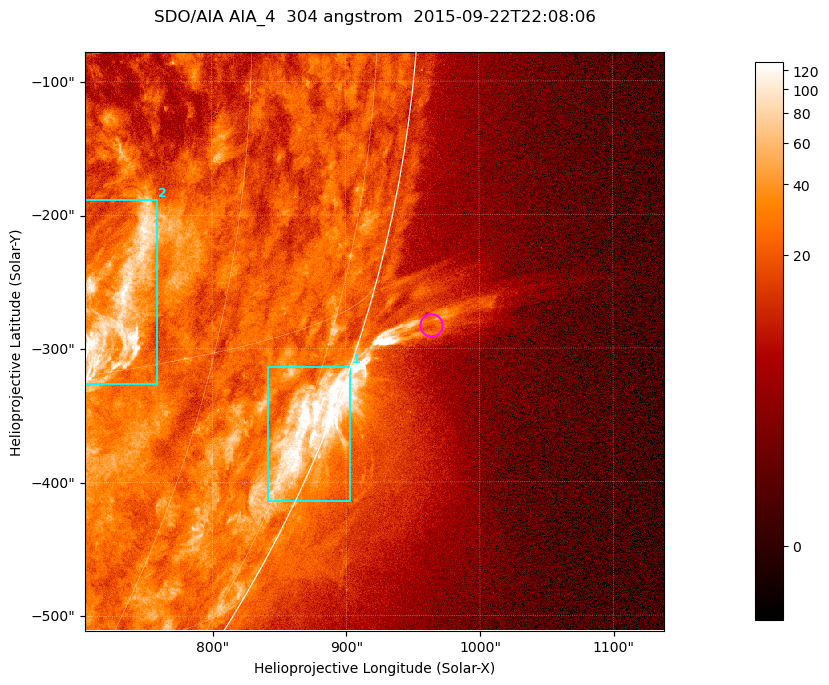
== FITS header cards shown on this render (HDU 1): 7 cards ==
TELESCOP= 'SDO/AIA '           / For AIA: SDO/AIA
INSTRUME= 'AIA_4   '           / For AIA: AIA_ATA1, AIA_ATA2, AIA_ATA3 or AIA_AT
WAVELNTH=                  304 / [angstrom] Wavelength
WAVEUNIT= 'angstrom'           / Wavelength unit: angstrom
DATE-OBS= '2015-09-22T22:08:06.131' / [ISO] Date when observation started; ISO 8
CTYPE1  = 'HPLN-TAN'           / CTYPE1; Typically HPLN
CTYPE2  = 'HPLT-TAN'           / CTYPE2; Typically HPLT

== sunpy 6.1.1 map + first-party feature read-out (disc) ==
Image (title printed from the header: SDO/AIA AIA_4  304 angstrom  2015-09-22T22:08:06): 722 x 722 px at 0.6 arcsec/px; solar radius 956 arcsec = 1593 px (partial field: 2.9% of the solar disc is inside the frame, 45% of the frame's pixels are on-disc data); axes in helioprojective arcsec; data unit not stated in the header (colour bar unlabelled)
Orientation: roll -0.132 deg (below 1 deg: not rotated)
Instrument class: DISC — disc imager (sunpy class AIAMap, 304 A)
Bright regions (active regions / flare kernels): reference = the on-disc median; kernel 7 px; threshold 5 sigma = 48.1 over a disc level ~23.3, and >= 1.15x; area >= 521 px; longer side >= 9 px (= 5.4 arcsec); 2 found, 2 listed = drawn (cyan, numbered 1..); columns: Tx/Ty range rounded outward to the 2 arcsec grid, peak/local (2 s.f.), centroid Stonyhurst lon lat
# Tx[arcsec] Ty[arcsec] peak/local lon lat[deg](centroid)
1 840..904 -416..-312 9.8 +77 -21
2 704..760 -328..-188 5.8 +51 -12
Off-limb structures (1.02-1.3 R_sun): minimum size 260 px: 5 found; the strongest spans PA ~250..255 deg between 1.02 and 1.16 R_sun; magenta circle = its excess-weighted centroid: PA ~255 deg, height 1.05 R_sun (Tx ~964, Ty ~-282 arcsec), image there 1.7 x the reference